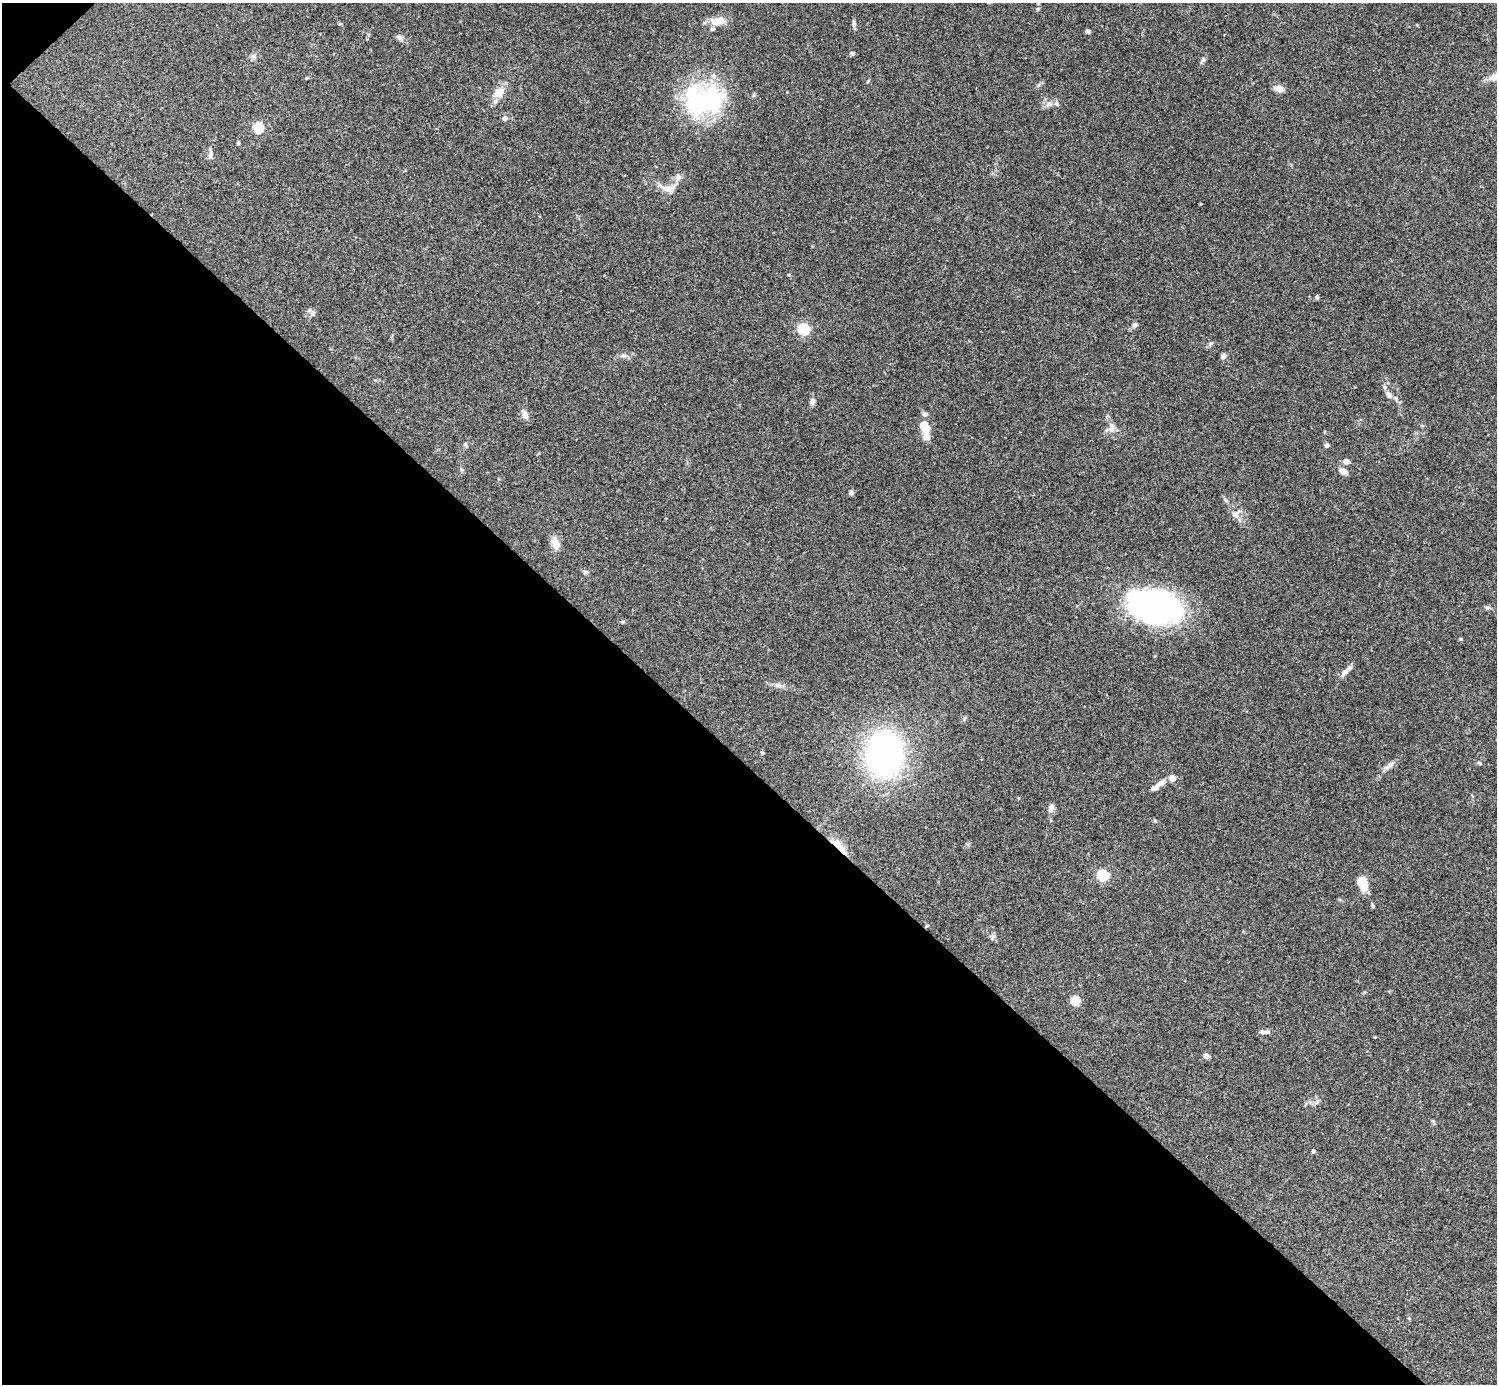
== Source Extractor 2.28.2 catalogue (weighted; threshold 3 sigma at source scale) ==
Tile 9 of 4 x 4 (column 1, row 3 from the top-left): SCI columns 6-1500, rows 1683-3064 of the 5988 x 5988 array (HDU 1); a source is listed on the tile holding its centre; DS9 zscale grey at full resolution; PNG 1499 x 1386 px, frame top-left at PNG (2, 3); no overlay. Shown black and unused: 45% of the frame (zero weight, under 3 of 4 exposures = <1% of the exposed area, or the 3 px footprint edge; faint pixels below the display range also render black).
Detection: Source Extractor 2.28.2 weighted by HDU 2 'WHT'; one run over the whole footprint, this tile lists its part. Background 0.118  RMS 0.0062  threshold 0.0281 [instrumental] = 3 sigma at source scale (4.5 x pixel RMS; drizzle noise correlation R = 1.50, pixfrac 1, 0.05/0.05 arcsec/px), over >= 5 px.
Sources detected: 65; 1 inside a brighter object's white glare — not listed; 5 inside a brighter listed object's ellipse — not listed separately; the other 59 listed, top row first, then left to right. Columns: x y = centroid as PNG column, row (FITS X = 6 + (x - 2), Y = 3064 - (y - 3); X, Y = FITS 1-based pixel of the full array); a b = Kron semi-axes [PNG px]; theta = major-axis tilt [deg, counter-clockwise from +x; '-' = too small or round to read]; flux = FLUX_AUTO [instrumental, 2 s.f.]
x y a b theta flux
717 21 21 11 14 7.1
854 24 9 5 -83 1.4
1088 31 5 4 - 1.6
399 37 9 6 -44 1.8
852 53 6 5 - 1.1
254 56 8 7 - 1.7
1203 59 6 6 - 1.1
1495 76 16 9 33 6.7
868 81 5 3 - 0.57
1279 89 9 8 - 4.3
499 92 14 11 46 6.7
704 98 53 35 -15 65
505 118 5 5 - 2.1
258 128 5 5 - 35
238 143 5 4 - 0.7
210 154 16 5 86 2.1
678 177 10 6 -80 2.2
667 188 23 9 -1 5.9
789 275 4 3 - 0.56
1317 297 6 4 -24 0.94
313 314 7 5 70 1.4
1135 325 7 6 - 1.7
804 329 5 5 - 72
623 356 8 5 -5 1.7
1223 356 8 6 77 1.6
1384 387 5 5 - 1.1
1388 395 8 7 - 2
813 401 7 6 - 2.2
525 414 11 7 -70 3.6
925 427 19 10 -74 10
1111 429 10 8 80 3.6
1326 445 4 4 - 2.4
1346 461 5 5 - 3.7
461 469 6 4 -70 0.87
1343 471 10 7 -17 3.7
851 492 6 5 - 1.7
1236 514 9 8 - 3
555 541 12 11 - 4.4
585 572 5 5 - 1.1
1154 606 52 30 -10 170
1460 639 4 3 - 0.82
1344 673 10 7 50 2.8
777 685 7 4 -72 1.2
884 754 32 23 85 230
1480 763 9 3 -40 0.78
1391 764 12 7 41 2.8
1172 778 7 7 - 3.6
1161 783 11 6 39 3.1
1051 808 9 6 76 3.6
1155 821 5 4 - 0.73
839 847 24 6 -46 9.3
1102 875 5 5 - 56
1362 882 13 9 -64 13
926 926 5 3 - 0.64
1075 1001 5 5 - 28
1268 1032 8 6 6 1.5
1206 1056 4 4 - 6.5
1433 1122 6 4 -88 0.81
1313 1151 4 4 - 1.7
Overlapping masked pixels (flux is a lower limit): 2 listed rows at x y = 839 847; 926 926
Isophote crosses this tile's border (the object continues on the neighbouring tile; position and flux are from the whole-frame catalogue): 1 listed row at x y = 1495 76
Unlisted compact peaks at least as high as the median listed source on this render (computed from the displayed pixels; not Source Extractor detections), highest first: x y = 1211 343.